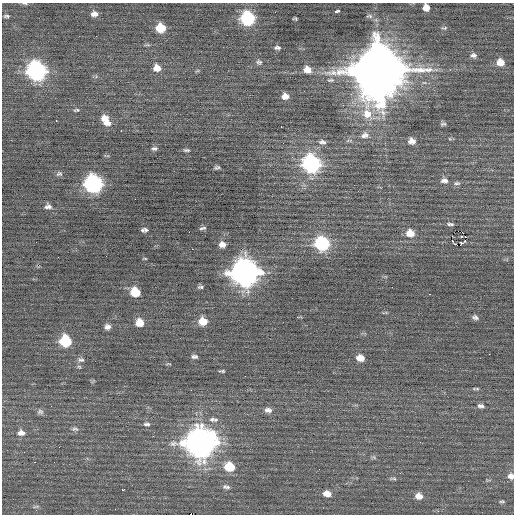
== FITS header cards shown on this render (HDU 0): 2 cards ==
NAXIS1  =                  512 / Axis length
NAXIS2  =                  512 / Axis length

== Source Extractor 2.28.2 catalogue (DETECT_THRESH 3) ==
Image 512 x 512 px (HDU 0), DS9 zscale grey, 1 PNG px = 1 image px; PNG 516 x 516 px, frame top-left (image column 1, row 512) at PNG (2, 3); no overlay
Background 0.0377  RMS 0.84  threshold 2.51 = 3 sigma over >= 5 px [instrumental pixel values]
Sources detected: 101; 3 with non-positive FLUX_AUTO (blend fragments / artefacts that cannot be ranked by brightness) are not listed; the other 98 listed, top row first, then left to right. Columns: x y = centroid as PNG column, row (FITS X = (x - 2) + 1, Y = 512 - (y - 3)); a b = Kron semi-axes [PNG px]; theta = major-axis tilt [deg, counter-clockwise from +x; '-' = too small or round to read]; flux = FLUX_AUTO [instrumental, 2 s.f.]
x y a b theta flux
25 3 8 3 -2 85
426 8 6 6 - 530
337 11 4 2 - 83
275 12 2 2 - 160
94 14 8 6 6 280
6 16 7 4 0 110
369 16 10 6 2 140
248 18 9 8 - 6000
295 19 4 3 - 75
161 28 8 7 - 1300
444 28 9 5 0 95
277 48 7 4 2 140
473 55 9 6 -4 190
259 62 8 7 - 150
500 62 9 9 - 560
157 68 9 8 - 510
307 70 9 8 - 520
378 70 17 17 - 480000
436 70 7 4 -19 110
36 71 11 10 - 15000
197 71 6 3 18 67
331 80 9 5 1 140
285 96 8 6 -1 430
76 110 7 4 8 92
367 114 11 10 - 970
105 118 9 8 - 520
56 121 3 2 - 140
107 123 11 6 0 320
443 124 5 4 - 120
281 127 2 2 - 58
121 131 2 2 - 450
365 135 11 8 19 320
412 141 8 7 - 350
322 142 10 6 -7 210
154 148 8 5 9 140
186 150 7 4 -4 100
292 157 4 4 - 80
311 164 10 9 - 12000
217 167 6 4 19 110
59 174 8 6 10 140
444 181 9 6 -7 260
457 183 10 5 -4 150
93 184 10 9 - 13000
135 199 2 2 - 30
48 206 9 7 -1 220
450 224 9 4 -6 120
202 228 9 4 11 120
144 230 7 4 2 150
458 231 2 2 - 370
189 232 2 2 - 100
410 233 10 8 -13 630
461 236 3 2 - 61
464 241 4 3 - 91
322 243 9 9 - 6000
222 244 8 6 -3 330
461 244 3 2 - 1500
192 249 2 2 - 83
58 257 2 2 - 28
145 258 5 3 - 51
244 272 12 11 - 58000
200 287 8 5 0 110
135 292 8 7 - 1400
430 294 2 2 - 31
475 317 8 6 -24 160
203 321 9 8 - 840
139 322 8 8 - 700
107 327 7 6 - 250
65 341 8 8 - 2900
489 354 2 2 - 100
194 357 8 5 -4 150
360 358 9 7 -12 550
81 360 9 7 -9 180
168 364 9 3 -1 73
79 367 6 4 -29 88
222 371 7 3 -2 90
477 389 7 4 0 77
191 390 2 2 - 93
51 406 2 2 - 32
481 406 10 6 -5 190
268 410 10 7 -3 270
40 412 9 7 -1 160
212 419 9 7 10 230
147 424 8 4 0 140
75 429 10 6 -7 140
21 433 10 7 3 340
200 443 14 12 -1 68000
374 457 7 4 -56 91
34 462 2 2 - 310
229 467 10 8 -16 1500
511 476 7 7 - 300
393 479 10 4 -7 110
224 487 7 7 - 140
228 487 5 5 - 100
123 490 4 2 - 510
327 494 9 6 -10 450
419 496 8 7 - 430
502 501 7 4 -3 75
36 506 10 4 5 96
At the frame edge (FLAGS 8, measured only in part): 3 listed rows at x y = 25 3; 426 8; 511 476
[3 non-positive-flux detections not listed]